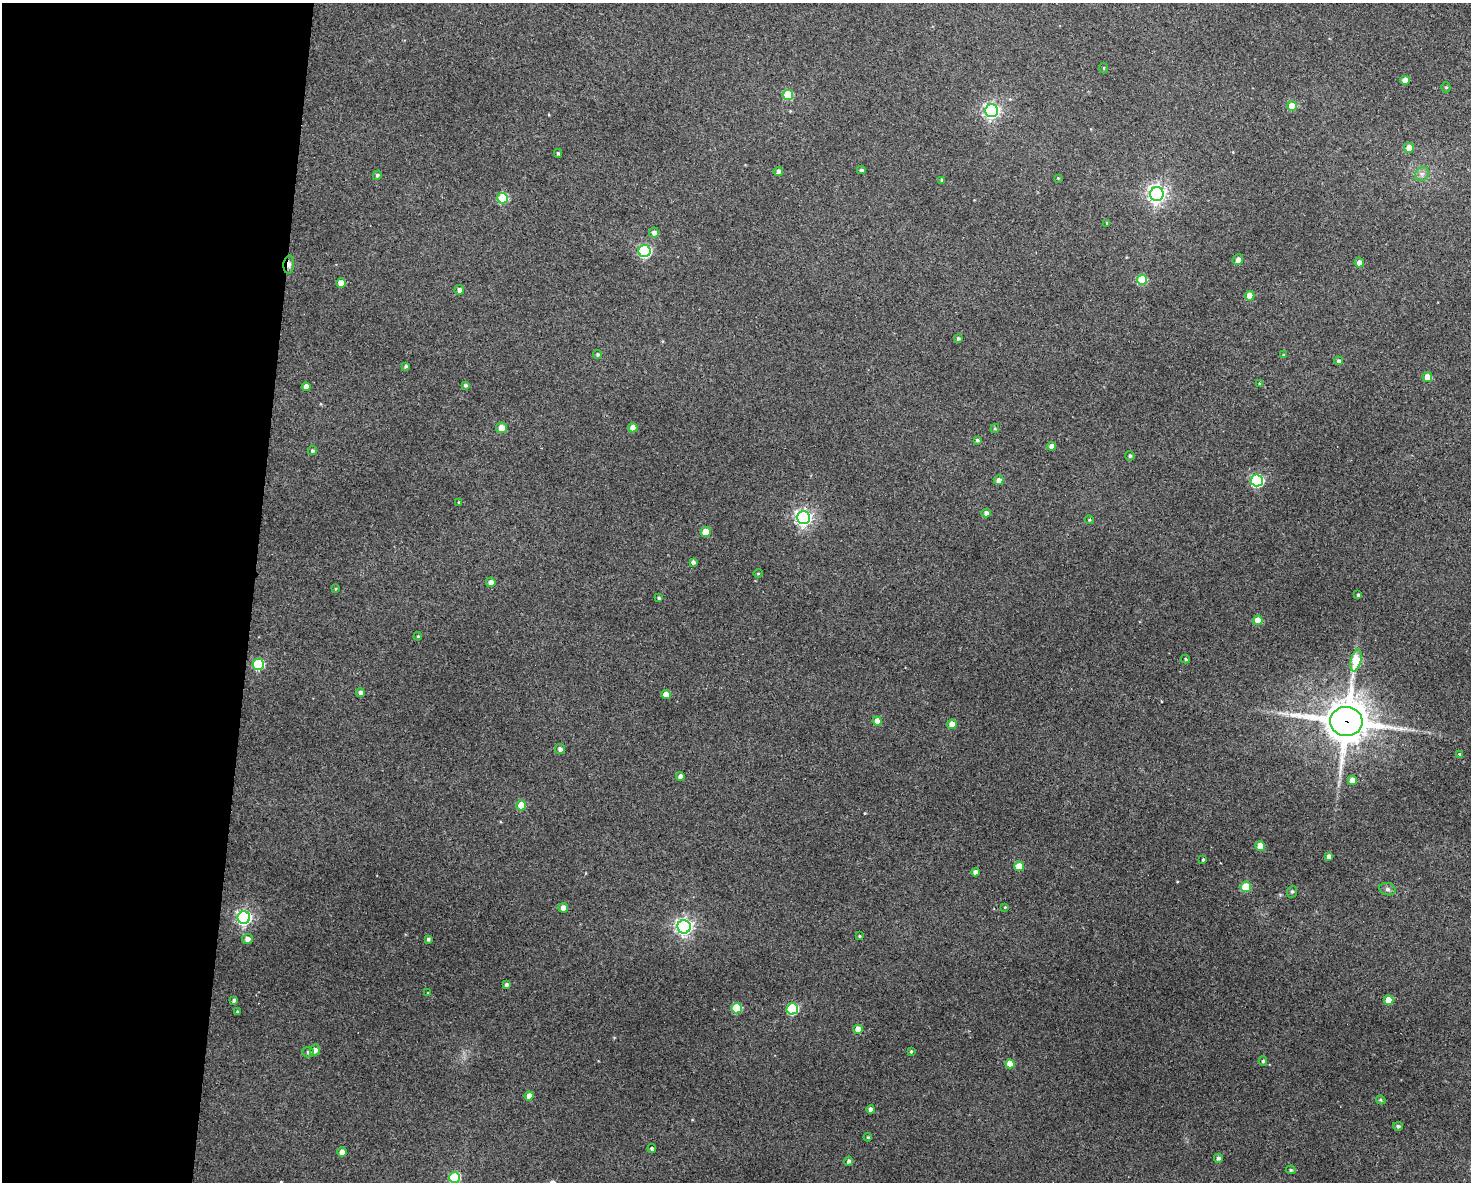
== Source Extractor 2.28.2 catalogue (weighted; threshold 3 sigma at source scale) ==
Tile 4 of 3 x 4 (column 1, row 2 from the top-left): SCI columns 109-1577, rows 2361-3540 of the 4742 x 4720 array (HDU 1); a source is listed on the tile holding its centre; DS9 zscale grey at full resolution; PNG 1473 x 1184 px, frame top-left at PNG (2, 3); each listed source drawn as its Kron ellipse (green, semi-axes under 4 px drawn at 4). Shown black and unused: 17% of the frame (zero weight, under 3 of 4 exposures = <1% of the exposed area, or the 3 px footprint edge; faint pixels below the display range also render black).
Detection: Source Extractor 2.28.2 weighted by HDU 2 'WHT'; one run over the whole footprint, this tile lists its part. Background 0.125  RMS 0.0065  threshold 0.0292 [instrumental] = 3 sigma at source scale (4.5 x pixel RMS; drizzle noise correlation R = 1.50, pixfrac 1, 0.05/0.05 arcsec/px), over >= 5 px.
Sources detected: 109; all 109 listed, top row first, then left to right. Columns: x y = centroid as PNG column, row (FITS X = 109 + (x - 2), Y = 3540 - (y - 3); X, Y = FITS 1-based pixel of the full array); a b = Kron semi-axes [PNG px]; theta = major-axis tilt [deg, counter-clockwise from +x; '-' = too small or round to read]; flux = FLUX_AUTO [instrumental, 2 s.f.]
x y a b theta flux
1104 68 5 3 - 0.74
1405 80 4 4 - 5.9
1446 87 5 4 - 0.96
788 95 5 5 - 26
1292 106 5 5 - 15
992 111 6 6 - 190
1409 148 5 5 - 6.5
558 153 4 4 - 1
861 170 4 3 - 1.3
778 171 4 4 - 2.2
1422 174 8 6 45 2.2
377 175 5 4 - 1.2
1058 178 3 3 - 0.47
942 180 4 3 - 1.4
1157 194 7 7 - 280
503 198 5 5 - 33
1107 223 4 4 - 0.66
654 233 5 5 - 2.8
645 251 6 6 - 97
1238 260 6 5 - 3.3
1359 263 5 4 - 4.2
289 265 9 5 85 3
1142 280 5 5 - 27
341 283 4 4 - 6.1
459 290 5 5 - 2.5
1250 296 5 4 - 12
958 338 4 4 - 1.2
598 354 4 4 - 1.2
1283 355 4 3 - 0.82
1339 361 4 4 - 1.5
406 366 4 3 - 1.1
1427 377 5 5 - 7
1260 384 3 3 - 1.9
465 385 4 4 - 1.3
306 387 4 4 - 4.8
502 428 6 5 - 7
633 428 4 4 - 6
995 429 4 4 - 0.71
977 440 3 3 - 1.1
1052 446 4 4 - 3.9
312 451 5 4 - 1.1
1130 456 5 4 - 1.3
999 480 5 5 - 3.4
1257 480 6 6 - 95
459 502 4 3 - 0.96
986 513 4 4 - 3
804 518 6 6 - 240
1089 520 4 4 - 0.76
706 532 5 4 - 10
693 562 4 4 - 1.8
758 573 4 4 - 0.74
491 582 4 4 - 3.6
336 589 3 3 - 0.61
1358 595 3 3 - 1.3
659 598 4 3 - 1
1258 620 5 5 - 10
418 636 4 4 - 0.72
1185 659 4 3 - 0.91
1356 660 11 5 76 29
258 664 5 5 - 51
360 692 4 4 - 2.4
666 695 5 4 - 7.2
877 721 4 4 - 6.4
1346 721 16 14 -6 2300
952 724 5 4 - 6.4
560 749 5 5 - 2
1460 754 4 3 - 1.7
680 776 4 4 - 3.2
1352 780 5 4 - 7.9
521 805 5 5 - 14
1260 846 5 4 - 10
1329 857 4 4 - 2.7
1203 860 3 2 - 0.8
1019 866 5 5 - 13
975 872 4 4 - 3.3
1246 887 5 5 - 26
1387 889 8 6 -16 1.8
1292 892 6 5 - 1
1005 907 4 3 - 0.65
563 908 5 5 - 3.9
244 918 6 6 - 160
684 927 7 6 - 230
859 936 3 3 - 0.55
247 939 5 5 - 3.4
428 939 3 3 - 1.3
506 985 4 3 - 1.9
428 993 3 3 - 0.51
234 1000 4 4 - 1.5
1388 1000 5 4 - 11
736 1008 5 5 - 31
792 1009 6 5 - 59
237 1012 3 3 - 0.87
858 1029 5 4 - 7.7
315 1050 6 5 - 3.1
911 1051 3 3 - 0.82
308 1052 5 5 - 1.6
1263 1061 5 4 - 1.2
1010 1064 4 4 - 8.4
529 1096 4 4 - 4.9
1380 1100 5 3 - 0.89
871 1110 4 4 - 3.2
1398 1126 5 4 - 1.3
868 1137 4 3 - 0.71
652 1148 4 4 - 1.2
342 1152 4 4 - 4.7
1218 1158 4 4 - 2
849 1161 4 4 - 1.9
1291 1170 5 4 - 0.97
454 1177 5 5 - 42
Overlapping masked pixels (flux is a lower limit): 2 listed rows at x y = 289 265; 1346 721